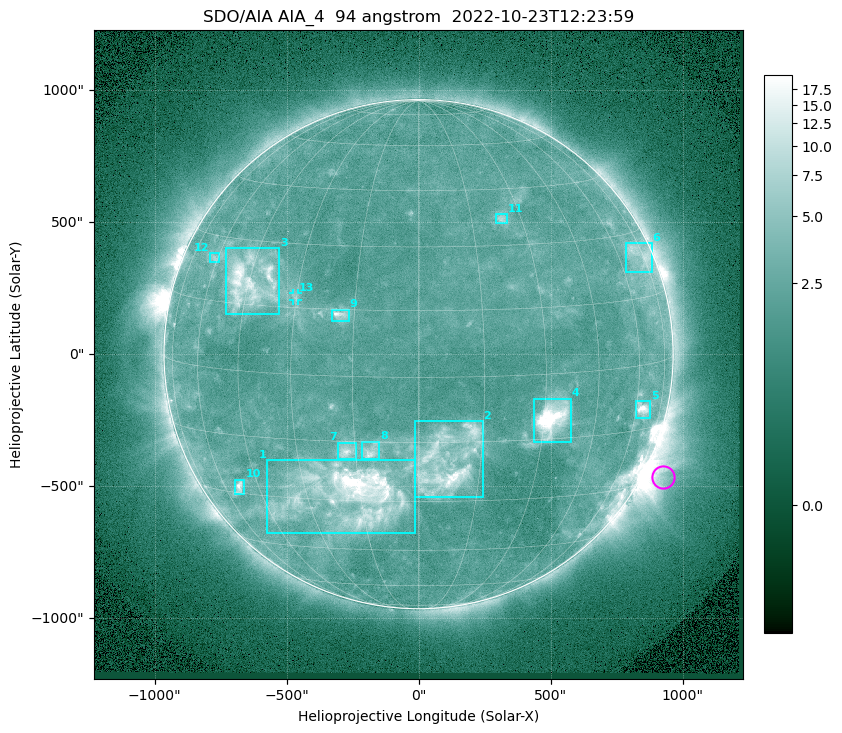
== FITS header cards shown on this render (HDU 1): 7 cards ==
TELESCOP= 'SDO/AIA '           / For AIA: SDO/AIA
INSTRUME= 'AIA_4   '           / For AIA: AIA_ATA1, AIA_ATA2, AIA_ATA3 or AIA_AT
WAVELNTH=                   94 / [angstrom] Wavelength
WAVEUNIT= 'angstrom'           / Wavelength unit: angstrom
DATE-OBS= '2022-10-23T12:23:59.122' / [ISO] Date when observation started; ISO 8
CTYPE1  = 'HPLN-TAN'           / CTYPE1: HPLN
CTYPE2  = 'HPLT-TAN'           / CTYPE2: HPLT

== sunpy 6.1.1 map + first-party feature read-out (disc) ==
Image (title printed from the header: SDO/AIA AIA_4  94 angstrom  2022-10-23T12:23:59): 1024 x 1024 px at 2.4 arcsec/px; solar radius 964 arcsec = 402 px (full disc in frame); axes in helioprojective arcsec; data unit not stated in the header (colour bar unlabelled)
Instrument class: DISC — disc imager (sunpy class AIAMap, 94 A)
Bright regions (active regions / flare kernels): reference = the median radial profile (limb darkening/brightening removed); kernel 9 px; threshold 5 sigma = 2.9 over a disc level ~2.22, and >= 1.15x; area >= 12 px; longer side >= 10 px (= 24 arcsec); searched inside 0.97 R_sun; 13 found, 13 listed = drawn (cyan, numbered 1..; 1 of them under ~33 arcsec drawn as corner ticks so the feature stays visible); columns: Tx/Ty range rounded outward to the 5 arcsec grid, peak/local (2 s.f.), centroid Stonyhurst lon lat
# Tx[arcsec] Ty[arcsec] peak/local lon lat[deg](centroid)
1 -575..-15 -680..-400 15 -18 -28
2 -15..245 -545..-255 7.9 +7 -20
3 -730..-525 150..400 7.9 -45 +20
4 435..575 -335..-165 21 +32 -10
5 820..875 -240..-175 8.3 +63 -10
6 785..885 310..420 3.4 +71 +25
7 -305..-235 -395..-335 4.9 -17 -17
8 -215..-145 -395..-330 4.8 -11 -17
9 -330..-265 125..170 5.6 -18 +14
10 -695..-660 -530..-475 6 -53 -28
11 295..335 495..530 3.4 +24 +37
12 -790..-755 345..385 2.9 -62 +25
13 -475..-455 205..230 2.5 -30 +17
Off-limb structures (1.02-1.3 R_sun): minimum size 162 px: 6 found; the strongest spans PA ~225..265 deg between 1.02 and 1.3 R_sun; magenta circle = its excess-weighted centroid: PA ~245 deg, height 1.08 R_sun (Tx ~930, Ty ~-465 arcsec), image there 3.3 x the reference